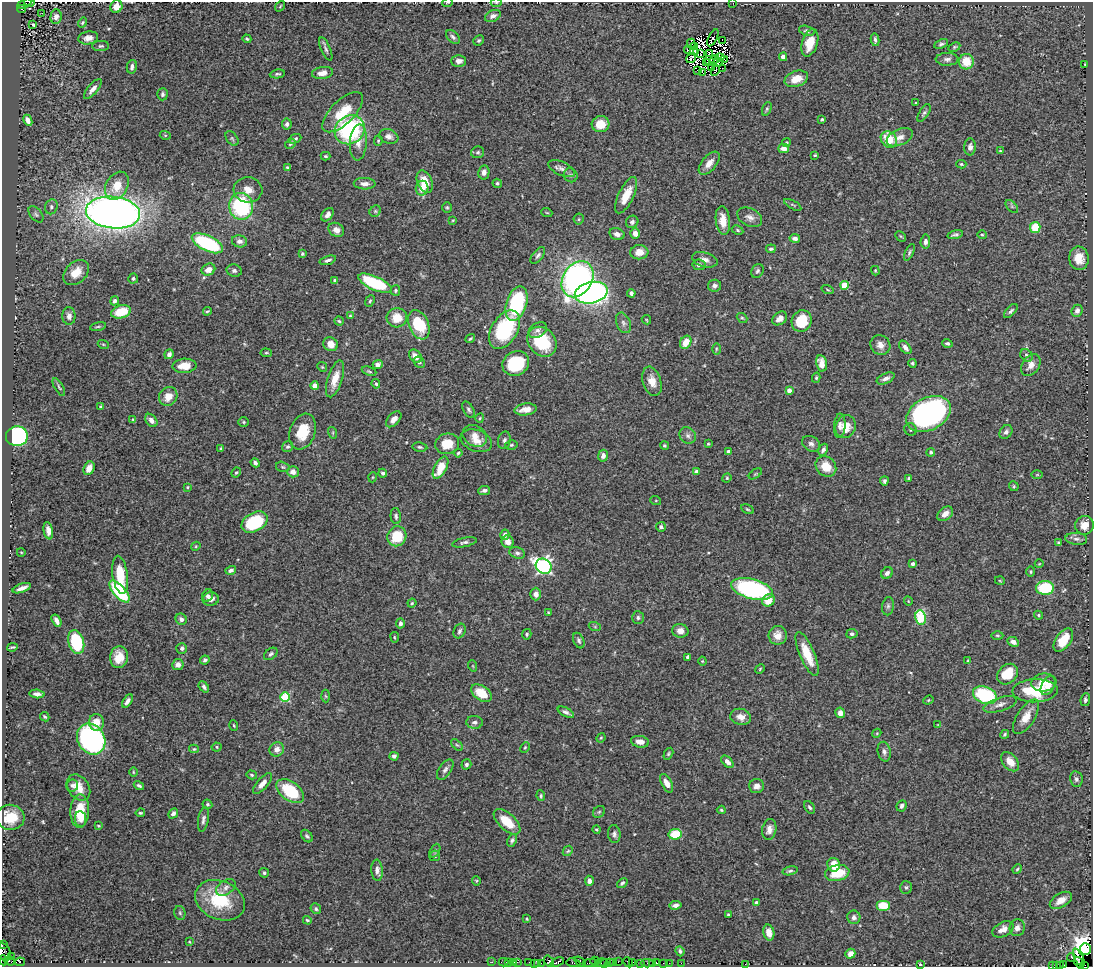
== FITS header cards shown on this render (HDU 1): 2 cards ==
NAXIS1  =                 1091
NAXIS2  =                  965

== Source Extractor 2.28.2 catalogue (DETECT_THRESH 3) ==
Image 1091 x 965 px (HDU 1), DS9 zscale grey, 1 PNG px = 1 image px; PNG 1095 x 969 px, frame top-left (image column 1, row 965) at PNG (2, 2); each listed source drawn as its Kron ellipse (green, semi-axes under 4 px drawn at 4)
Background 0.917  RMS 0.043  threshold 0.128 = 3 sigma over >= 5 px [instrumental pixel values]
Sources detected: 474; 14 with non-positive FLUX_AUTO (blend fragments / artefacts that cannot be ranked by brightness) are neither listed nor drawn; the other 460 listed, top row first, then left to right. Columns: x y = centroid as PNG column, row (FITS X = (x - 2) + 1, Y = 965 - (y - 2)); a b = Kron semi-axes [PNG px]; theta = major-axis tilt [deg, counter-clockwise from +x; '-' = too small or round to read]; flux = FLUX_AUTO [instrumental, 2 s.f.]
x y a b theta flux
30 2 5 2 - 210
447 2 5 2 - 1.9
496 3 5 3 - 2.9
733 3 2 2 - 5.2
24 4 8 3 27 310
280 6 6 3 54 2.9
116 7 6 6 - 24
22 9 4 3 - 270
42 13 3 2 - 5.1
493 16 8 5 26 12
56 17 7 5 85 13
83 23 5 4 - 3.5
33 25 3 3 - 3.8
807 31 8 5 -16 6.6
453 37 8 5 -45 8.1
88 38 10 6 10 16
713 38 9 3 62 6.7
247 39 4 3 - 4
479 40 5 5 - 5.1
722 40 2 2 - 9.5
875 40 6 3 -79 6.4
810 43 14 7 72 49
691 44 5 3 - 4.6
941 44 7 4 24 6.3
101 46 8 5 1 5.8
695 46 3 2 - 2
954 47 6 4 27 4
326 49 12 4 -67 8
689 50 5 2 - 4.2
694 51 4 3 - 4.9
709 53 4 2 - 0.54
701 54 4 3 - 4.1
720 57 4 2 - 4.2
783 57 4 4 - 15
691 58 5 3 - 1.9
715 59 4 2 - 0.46
947 59 11 6 1 11
725 60 2 2 - 3.3
459 61 7 6 - 14
710 61 5 3 - 2.1
707 62 3 2 - 1.8
718 62 4 2 - 2.8
966 62 8 7 - 58
1085 64 3 2 - 2.1
132 67 7 5 77 9.9
711 67 2 2 - 1.2
722 68 3 2 - 0.64
698 70 2 2 - 5.1
715 71 5 2 - 1.7
322 73 10 6 9 22
703 73 3 2 - 1.8
277 74 8 4 8 5.4
796 79 12 8 19 39
93 89 12 5 50 17
162 94 6 5 - 7.9
916 103 3 3 - 3.2
767 109 7 4 70 4.6
343 112 26 11 45 86
924 113 10 4 59 6.6
822 119 4 3 - 4.2
28 120 6 4 -64 14
287 124 5 5 - 7.8
601 124 9 8 - 49
350 130 16 14 38 350
165 135 5 3 - 3.3
389 136 10 7 -20 12
900 137 14 8 23 20
232 138 8 5 -54 5.8
295 139 7 4 22 5.8
889 139 9 7 -50 67
378 141 5 4 - 3.5
358 142 18 8 86 29
786 143 4 4 - 3.8
290 144 6 4 28 4.2
970 147 8 6 87 10
783 148 5 4 - 22
1000 151 3 3 - 2.5
478 152 6 6 - 5.9
815 155 4 3 - 3.1
325 156 5 4 - 4.5
709 163 14 7 51 22
961 164 5 4 - 3.4
287 167 4 3 - 3.3
561 169 14 6 -26 13
484 172 7 5 80 13
571 175 7 6 - 7
425 182 12 7 -67 53
497 183 5 4 - 4.5
365 184 11 6 -3 16
117 186 15 10 60 49
422 188 7 6 - 25
248 190 14 12 -5 32
626 195 20 7 64 46
793 205 9 3 -29 4.2
241 206 13 12 - 270
51 207 7 6 - 7.6
447 207 5 5 - 3.7
1012 207 8 4 -47 6
375 211 6 5 - 4.9
113 213 27 16 -6 2700
547 213 5 3 - 2.4
36 214 9 5 -49 7.3
327 215 7 5 51 14
750 217 13 8 -26 17
579 219 5 5 - 3.8
453 220 3 2 - 2.4
723 221 14 7 -84 38
632 222 6 6 - 8.2
1035 227 6 5 - 75
336 230 8 6 -31 17
737 230 6 4 -28 4.6
635 233 5 4 - 22
617 234 8 5 -15 13
955 235 8 4 13 6.9
982 235 4 4 - 3.7
901 236 6 3 -45 3.4
795 238 5 4 - 12
239 241 8 6 -13 12
925 242 7 5 84 8.2
207 243 17 7 -25 270
771 249 5 3 - 5.3
639 252 9 7 6 30
909 252 9 4 63 5.7
302 254 4 3 - 4.6
538 255 10 5 51 7.9
1079 258 12 9 -86 40
328 260 8 4 17 8.2
705 260 13 7 -16 17
699 265 6 5 - 8.6
208 270 7 6 - 24
234 271 7 6 - 7.5
757 271 7 5 61 6.4
875 271 5 3 - 2.8
76 272 15 10 44 44
133 279 5 5 - 5.2
578 279 19 14 58 790
335 280 4 3 - 4.6
375 283 18 7 -24 200
844 285 4 4 - 80
714 286 6 6 - 11
395 290 5 5 - 5
827 290 6 3 -19 2.9
591 293 16 10 13 1100
631 293 4 4 - 7.8
115 301 5 4 - 8.5
370 301 6 4 67 4.2
516 304 18 10 73 240
207 311 4 3 - 3.6
1011 311 9 4 48 6.8
1077 311 6 5 - 13
121 312 10 6 16 68
69 316 9 6 -89 13
350 316 4 3 - 2.8
397 318 10 9 - 47
742 318 6 4 -39 3.5
780 318 8 6 39 16
646 320 5 3 - 2.6
339 321 4 4 - 4.1
802 321 11 10 - 76
623 323 11 7 -68 11
419 325 15 9 -67 130
98 327 8 3 11 4.1
505 330 21 13 59 230
538 330 10 7 34 13
470 338 5 3 - 4
542 342 16 13 -48 140
686 342 7 5 61 42
947 343 5 4 - 5.5
103 344 5 3 - 2.8
331 344 7 6 - 30
880 345 10 9 - 20
905 347 8 4 -51 14
716 349 6 4 89 3.5
266 353 5 4 - 3.7
169 354 5 4 - 12
1026 355 7 5 -50 7.1
415 356 7 5 -45 25
419 362 6 5 - 6.7
516 363 14 12 29 150
821 363 8 5 -78 28
912 363 4 4 - 4.9
378 365 5 4 - 13
1031 365 12 8 54 23
184 366 12 7 5 41
322 367 5 4 - 3.4
369 371 7 4 -21 4.4
816 378 5 4 - 3.7
886 378 9 5 24 13
335 379 19 7 72 41
652 381 15 9 -72 32
376 384 5 4 - 4.7
315 386 4 4 - 35
59 387 10 3 -60 5.4
789 390 4 4 - 21
168 396 10 8 53 32
101 407 4 3 - 5.2
526 409 11 6 8 25
469 410 9 5 -59 6.6
928 414 23 16 27 850
480 418 4 4 - 3.2
133 419 4 3 - 2.7
394 419 9 5 47 18
151 420 7 5 -51 13
244 422 5 5 - 3.8
840 426 12 5 86 12
846 427 12 10 70 42
910 429 6 6 - 6
303 432 18 12 70 73
1006 432 7 5 53 10
333 433 6 4 -73 3.9
688 435 9 7 -45 11
17 436 11 10 - 450
475 436 13 10 -30 23
504 440 9 6 78 8.9
476 441 16 10 -20 33
447 444 12 10 16 48
708 444 4 4 - 3.2
811 444 9 7 -33 11
511 445 6 4 13 4.6
664 445 4 4 - 3.7
287 447 6 5 - 5.8
420 447 7 4 -9 5.2
221 448 4 3 - 3.4
823 450 6 4 60 8.4
728 451 3 3 - 8.1
931 452 4 4 - 4.6
458 453 4 4 - 3.4
603 456 6 5 - 14
255 463 5 3 - 8.6
283 467 7 5 -16 4.4
826 467 11 9 -43 47
89 468 7 5 63 24
440 468 12 6 62 67
293 472 6 5 - 15
696 472 4 4 - 10
236 473 5 3 - 3.5
383 473 4 4 - 6.1
755 474 7 3 35 3.3
1037 475 5 3 - 2.8
373 477 5 3 - 2.4
727 478 5 4 - 3.6
909 478 4 3 - 4.2
884 481 4 3 - 6.4
1014 486 5 4 - 3.8
187 487 3 3 - 2.9
484 490 6 4 7 8.9
656 501 5 3 - 3
747 509 7 3 -27 3.7
945 514 9 6 39 18
396 516 8 5 -85 6.7
255 522 14 9 29 160
1084 525 9 9 - 28
661 527 5 5 - 7.3
48 531 9 4 -79 16
505 535 5 4 - 11
397 536 10 9 - 88
1076 539 11 6 -5 11
464 542 12 4 12 8.5
508 542 6 6 - 23
1059 543 4 3 - 3.9
196 546 5 3 - 2.6
21 552 4 3 - 2
517 553 8 5 -17 8.1
912 564 3 3 - 8.1
1039 564 4 3 - 1.9
544 566 8 7 - 700
231 570 5 4 - 8.4
1031 572 5 3 - 2.9
887 573 6 5 - 8.3
120 575 19 7 -82 81
1000 581 5 3 - 2.5
22 588 10 3 20 14
1045 588 9 7 2 150
752 589 21 9 -15 420
119 591 14 6 -48 230
536 594 6 5 - 13
208 596 6 5 - 6.5
211 599 8 7 - 15
769 600 7 6 - 35
908 601 4 3 - 2
412 603 4 4 - 3.5
888 606 9 6 81 7.7
548 613 3 3 - 3
1038 615 4 3 - 4
638 618 6 6 - 6.1
921 618 7 5 -82 170
181 619 6 5 - 10
56 621 7 4 -60 13
400 623 5 4 - 9.1
595 627 6 4 -19 3.4
459 631 8 5 65 7.4
680 631 8 7 - 18
527 634 5 4 - 5
852 634 5 4 - 6
778 635 9 9 - 28
997 635 6 3 -1 3.1
395 637 5 2 - 2.8
579 640 8 5 -66 7.2
1063 640 13 7 54 57
76 642 12 7 -72 170
1013 642 6 4 -27 13
12 647 5 2 - 3.6
182 648 5 5 - 7.9
271 654 7 5 38 6.4
807 654 23 7 -67 67
119 657 11 9 81 44
688 657 4 4 - 16
205 660 5 4 - 6.1
702 661 4 4 - 2.7
968 661 4 3 - 3.2
178 664 5 5 - 18
473 666 6 3 -71 2.6
760 669 5 4 - 3
1007 674 11 9 43 72
1044 682 12 9 7 34
1048 685 10 6 60 19
204 687 6 4 -49 7.1
1035 691 23 11 2 130
481 693 11 7 -34 66
37 694 7 4 -6 10
985 695 12 8 -22 240
325 696 6 4 -87 3.6
285 697 5 5 - 170
928 700 5 4 - 3.4
1085 700 6 4 82 6.2
127 701 7 4 58 11
1000 704 17 6 18 17
566 712 9 4 -27 8.4
840 713 5 4 - 19
45 717 5 3 - 3.6
741 717 10 8 -14 23
1026 717 20 8 57 39
96 722 8 7 - 35
474 722 8 6 -1 11
234 725 5 3 - 3.2
938 725 3 3 - 1.9
877 733 4 3 - 2.6
1005 734 5 4 - 4.3
601 738 5 4 - 3
91 739 16 13 -58 540
640 742 9 5 -10 22
457 745 7 4 -43 5.1
217 747 5 4 - 3.9
525 747 6 4 63 3.6
194 749 5 4 - 3.4
277 749 7 7 - 20
884 752 10 6 -78 11
668 754 6 4 61 4.1
394 756 4 4 - 8.1
727 762 7 4 -45 15
1010 762 11 7 -49 33
466 764 5 5 - 6.3
445 770 11 6 55 10
133 772 5 3 - 2.3
252 775 5 4 - 4.9
1076 779 8 6 -81 8.2
667 783 10 5 -62 20
262 784 13 5 49 18
72 785 6 6 - 6.8
139 786 5 4 - 6
757 786 7 7 - 14
79 788 14 10 -56 38
290 791 16 9 -37 150
541 796 5 4 - 4.2
207 804 5 4 - 5.5
902 806 6 5 - 8.2
809 807 7 4 -56 6
721 810 4 4 - 3.5
80 811 16 9 89 76
599 812 7 5 43 5
140 813 5 3 - 4.3
173 814 5 4 - 11
10 817 14 12 -5 67
81 819 7 5 -81 14
203 819 13 5 81 9.6
507 822 16 8 -43 64
98 826 4 3 - 3.1
769 829 10 7 79 17
596 830 4 4 - 3.9
614 834 9 6 -83 9.4
675 834 6 5 - 74
307 836 7 5 -50 6
512 840 6 4 67 6.8
435 850 7 4 63 4.4
568 851 6 4 44 3.9
435 856 5 5 - 5.2
834 865 7 6 - 39
1017 869 5 4 - 3.3
377 870 11 5 -85 13
790 871 8 4 14 5.7
264 873 5 4 - 5.1
837 873 12 8 13 80
476 881 5 4 - 3
589 881 5 4 - 13
622 883 6 4 43 5.6
226 887 11 7 34 12
906 887 6 6 - 5.8
220 900 26 19 -23 140
1061 900 12 7 30 27
756 902 4 4 - 5.6
675 905 6 4 10 11
883 905 7 5 0 57
316 909 5 5 - 5.7
180 913 7 5 -76 4.9
728 914 3 2 - 2.6
854 917 7 6 - 10
527 919 3 3 - 3.2
307 920 4 4 - 4.5
1017 928 8 7 - 16
1003 929 11 7 26 22
769 932 8 5 -77 19
189 942 4 3 - 2.6
3 944 3 2 - 60
1085 949 6 5 - 6300
680 951 5 4 - 6.1
4 952 9 6 -64 330
850 954 5 4 - 20
11 956 3 2 - 65
1071 957 4 3 - 42
1079 958 10 4 -63 180
3 960 5 2 - 81
9 961 5 3 - 33
549 961 6 3 -53 80
580 961 6 3 -34 140
595 961 4 3 - 140
20 962 5 3 - 400
492 962 2 2 - 13
504 962 5 2 - 47
509 962 2 2 - 12
514 962 3 2 - 54
517 962 3 2 - 12
557 962 7 3 24 240
618 962 2 2 - 28
628 962 5 2 - 47
633 962 2 2 - 39
529 963 3 2 - 79
534 963 2 2 - 56
538 963 3 2 - 50
541 963 2 2 - 83
573 963 7 3 -7 230
590 963 7 2 -1 270
601 963 6 3 12 170
605 963 2 2 - 18
609 963 3 3 - 88
614 963 3 2 - 34
641 963 4 2 - 55
647 963 6 2 0 45
652 963 2 2 - 29
656 963 3 3 - 110
663 963 2 2 - 19
669 963 2 2 - 39
681 963 2 2 - 25
1079 963 6 3 -54 110
745 964 2 2 - 14
920 964 4 3 - 2.7
1064 965 3 2 - 42
1085 965 2 2 - 13
1053 966 2 2 - 10
1057 966 3 2 - 12
1060 966 3 2 - 90
At the frame edge (FLAGS 8, measured only in part): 15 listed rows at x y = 30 2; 447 2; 496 3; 733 3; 24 4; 116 7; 3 944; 4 952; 3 960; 1079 963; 1064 965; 1085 965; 1053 966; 1057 966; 1060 966
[14 non-positive-flux detections neither listed nor drawn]